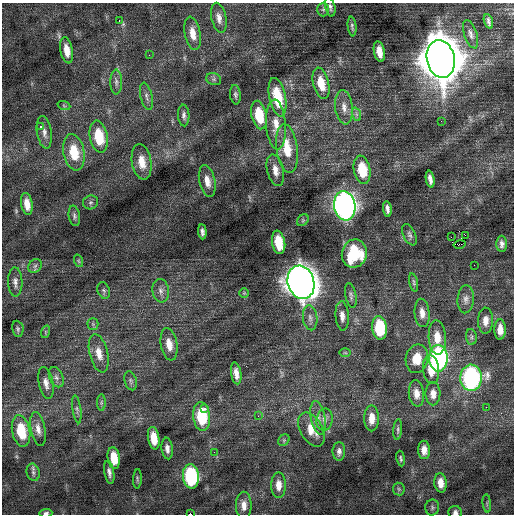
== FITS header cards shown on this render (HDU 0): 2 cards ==
NAXIS1  =                  512 / Axis length
NAXIS2  =                  512 / Axis length

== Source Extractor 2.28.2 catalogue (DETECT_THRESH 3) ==
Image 512 x 512 px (HDU 0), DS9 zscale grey, 1 PNG px = 1 image px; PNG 516 x 516 px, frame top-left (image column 1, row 512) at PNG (2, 3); each listed source drawn as its Kron ellipse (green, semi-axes under 4 px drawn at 4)
Background 0.13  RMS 0.79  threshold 2.36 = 3 sigma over >= 5 px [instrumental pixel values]
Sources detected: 118; all 118 listed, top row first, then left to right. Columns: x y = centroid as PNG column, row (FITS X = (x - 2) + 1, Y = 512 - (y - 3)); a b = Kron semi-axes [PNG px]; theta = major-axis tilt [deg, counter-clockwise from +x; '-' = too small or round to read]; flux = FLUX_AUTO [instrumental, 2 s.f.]
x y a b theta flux
330 7 9 5 -77 160
323 9 7 6 - 120
219 18 15 7 -78 360
119 20 3 2 - 240
488 21 7 3 -72 120
352 26 10 3 -83 130
193 33 17 8 -79 620
471 34 15 6 -72 240
67 50 13 6 -79 600
379 52 10 5 -79 560
149 55 2 2 - 110
441 59 19 14 -78 200000
214 79 8 6 -20 120
116 82 12 5 -90 220
321 83 16 8 -77 990
235 95 10 5 -83 140
146 96 14 6 -77 200
277 97 20 8 -78 1800
64 106 6 4 -20 75
344 107 17 8 -83 460
356 114 7 4 -71 130
184 115 11 5 -86 190
259 115 14 7 -78 1500
441 121 2 2 - 26
276 125 25 10 -86 810
40 127 3 3 - 280
44 132 16 7 -82 330
99 137 16 9 -79 1900
287 148 24 10 -82 1400
74 152 18 10 -79 1700
142 162 18 9 -81 860
275 170 16 8 -77 480
362 170 14 8 -80 1700
430 179 8 4 -80 250
207 181 16 8 -78 510
90 202 8 7 - 140
27 204 11 5 -81 550
345 206 15 10 -81 27000
387 209 8 3 -82 200
74 216 10 5 -80 150
303 220 6 5 - 100
202 232 7 4 -85 170
409 235 11 6 -64 170
465 235 2 2 - 5000
451 237 2 2 - 16000
279 242 12 6 -79 1500
460 244 6 3 12 560
502 244 8 5 -89 200
354 254 14 12 77 2800
79 261 6 4 -70 68
474 265 2 2 - 57
35 266 7 6 - 160
15 282 15 7 -89 270
301 282 17 13 -73 75000
414 282 9 4 -77 92
104 291 8 6 -69 130
161 291 12 8 -81 310
244 293 4 4 - 70
351 295 12 5 -79 160
466 299 14 8 86 290
422 313 14 7 -85 440
342 316 15 6 -86 350
310 318 12 7 -83 270
485 321 13 7 88 410
93 324 5 5 - 91
380 328 12 7 -85 2600
18 329 8 5 -82 110
500 330 10 5 -89 480
45 332 6 4 71 74
437 337 17 8 -87 760
471 337 8 5 -83 130
169 344 16 8 -80 600
99 353 19 9 -76 690
345 353 6 4 -1 64
438 358 13 9 -89 12000
417 359 14 11 78 1000
431 369 14 8 -83 870
236 373 11 5 -81 390
56 377 10 6 -66 220
471 378 13 11 88 12000
131 381 10 6 -75 130
46 383 16 7 -79 370
416 393 13 7 -83 460
433 394 11 7 89 400
101 403 8 4 -90 110
486 407 2 2 - 200
77 409 14 4 -82 140
205 409 3 2 - 300
202 416 14 8 -84 2600
258 416 3 3 - 72
318 418 17 7 -79 360
372 418 13 7 90 560
325 420 11 8 79 260
38 429 17 7 -80 400
311 430 18 11 -60 870
398 430 10 4 85 120
21 431 16 9 -78 1900
154 438 11 5 -81 830
284 440 6 5 - 85
167 448 11 5 -83 260
424 450 9 6 -87 390
339 451 9 6 90 200
214 452 2 2 - 85
114 458 11 6 -82 900
401 459 8 4 -80 97
33 472 9 6 -76 170
109 472 12 5 -80 220
191 476 12 8 -85 5500
137 479 10 4 87 85
441 483 9 6 -83 510
278 485 13 7 -89 530
399 489 6 6 - 98
487 503 9 3 -85 100
244 505 13 8 90 430
432 507 8 7 - 140
455 512 7 6 - 190
46 513 6 4 3 120
190 514 3 2 - 140000
At the frame edge (FLAGS 8, measured only in part): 3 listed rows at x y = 455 512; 46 513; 190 514